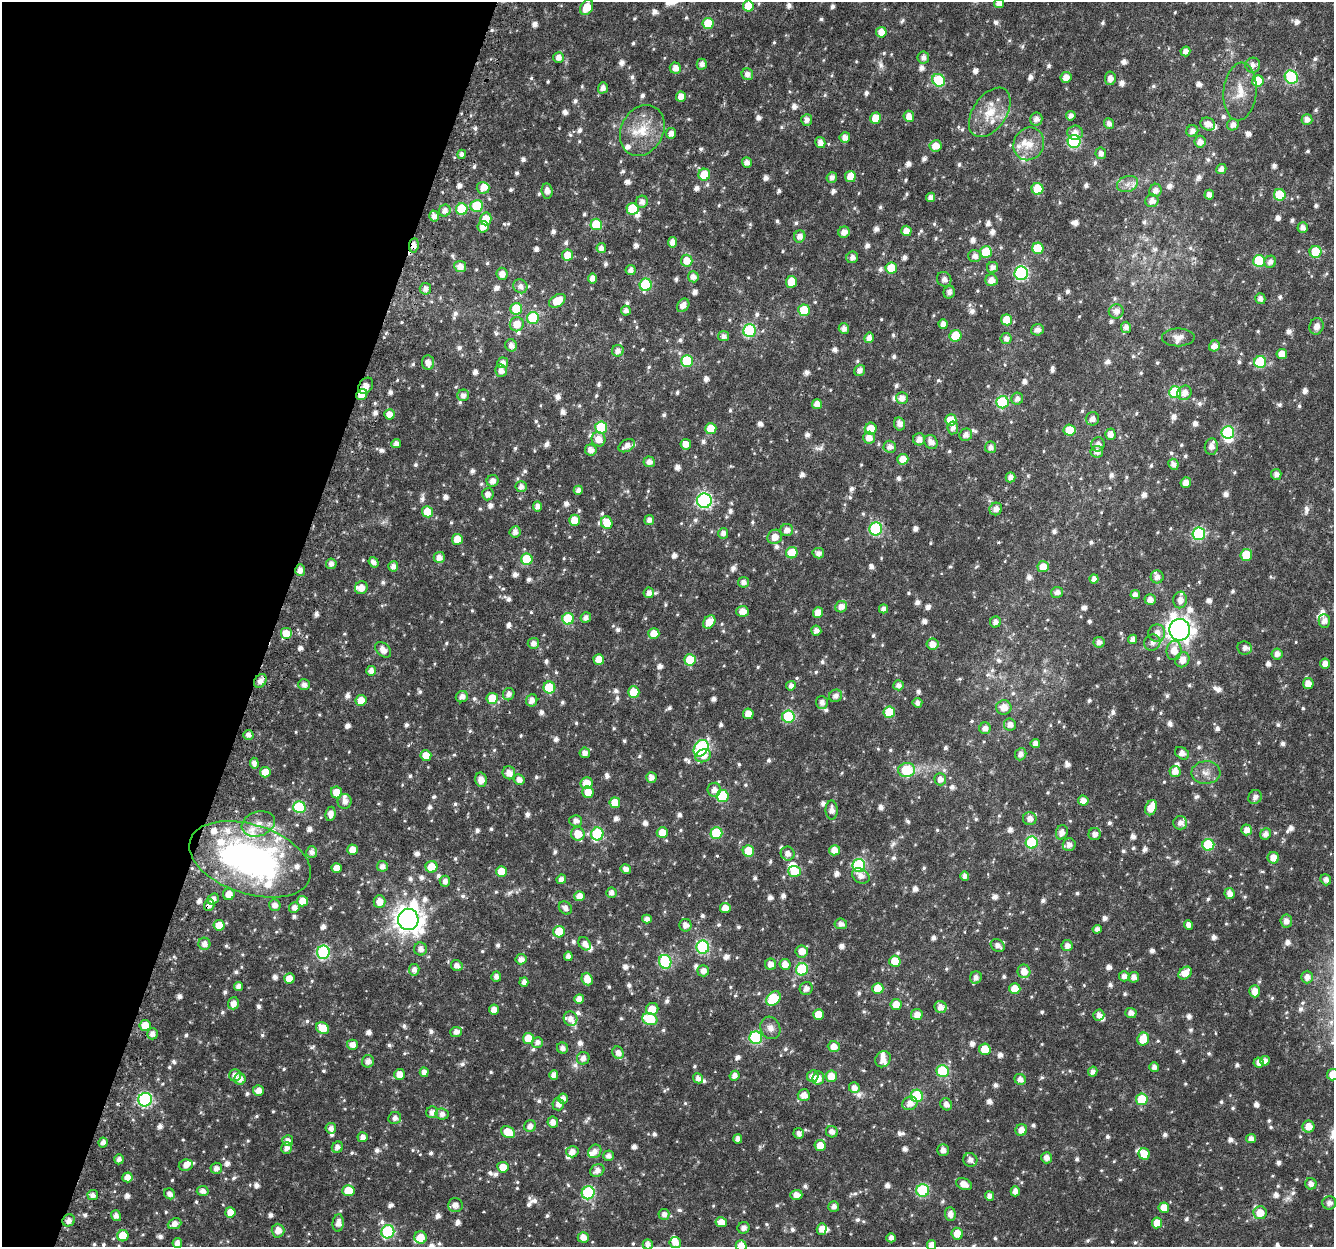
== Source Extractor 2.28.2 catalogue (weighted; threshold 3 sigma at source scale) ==
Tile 9 of 4 x 4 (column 1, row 3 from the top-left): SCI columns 55-1386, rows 1552-2796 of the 5445 x 5654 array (HDU 1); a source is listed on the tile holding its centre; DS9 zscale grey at full resolution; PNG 1336 x 1249 px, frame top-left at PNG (2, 2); each listed source drawn as its Kron ellipse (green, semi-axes under 4 px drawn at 4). Shown black and unused: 21% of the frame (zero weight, under 3 of 6 exposures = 5% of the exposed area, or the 3 px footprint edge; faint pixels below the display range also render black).
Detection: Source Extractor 2.28.2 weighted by HDU 2 'WHT'; one run over the whole footprint, this tile lists its part. Background 0.0185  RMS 0.0024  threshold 0.00974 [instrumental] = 3 sigma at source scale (4.09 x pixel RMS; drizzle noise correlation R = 1.36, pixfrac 0.8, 0.0396/0.0396 arcsec/px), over >= 5 px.
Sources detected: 1215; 1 too faint to see at this stretch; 2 inside a brighter object's white glare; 2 cosmic-ray / hot-pixel residue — neither listed nor drawn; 50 inside a brighter listed object's ellipse — not listed separately; of the other 1160, all 500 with FLUX_AUTO >= 1.12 (the completeness limit of this list) listed and drawn (660 fainter detections not listed), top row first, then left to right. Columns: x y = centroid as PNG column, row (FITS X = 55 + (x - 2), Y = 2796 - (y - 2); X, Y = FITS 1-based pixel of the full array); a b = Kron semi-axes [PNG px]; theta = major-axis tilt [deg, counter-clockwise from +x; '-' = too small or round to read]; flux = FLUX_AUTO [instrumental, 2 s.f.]
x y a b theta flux
999 3 5 4 - 1.3
748 6 5 5 - 4.9
587 7 8 6 59 3.7
708 23 5 5 - 6.2
881 32 5 5 - 2.9
1185 51 5 4 - 1.3
559 57 5 5 - 1.5
923 57 6 5 - 1.2
702 64 5 5 - 1.2
1253 65 7 7 - 1.5
675 68 5 5 - 1.7
747 74 6 5 - 1.3
1066 77 5 5 - 1.8
1291 77 7 6 - 22
1110 78 7 5 83 1.3
939 80 7 6 - 15
1258 81 5 5 - 6.9
603 88 5 5 - 1.1
1240 92 29 16 85 4.9
681 96 5 5 - 1.9
990 112 28 16 56 5.9
909 116 5 5 - 2
1071 116 5 4 - 1.2
876 118 6 5 - 3.8
1036 119 6 6 - 1.3
807 120 6 5 - 1.2
1307 120 5 5 - 1.4
1109 123 5 5 - 1.2
1208 124 7 6 - 1.7
1233 125 6 5 - 1.4
642 130 26 21 62 6.5
1192 131 6 6 - 1.3
1075 132 7 7 - 1.7
671 133 5 5 - 1.2
845 137 5 5 - 1.6
1074 141 6 6 - 24
820 142 5 5 - 1.4
1200 142 6 5 - 1.4
1029 144 17 15 61 3.5
935 146 6 5 - 2.7
1101 153 6 5 - 1.2
462 154 5 4 - 1.2
747 162 5 5 - 1.2
1221 169 5 5 - 1.2
704 175 6 6 - 5.2
850 176 5 5 - 3.4
832 177 5 5 - 1.1
1127 184 11 8 17 1.3
483 188 6 6 - 1.8
1037 189 6 6 - 7.7
1155 190 6 6 - 1.2
547 191 7 5 -84 1.4
1209 195 5 5 - 1.3
1280 195 6 6 - 9.4
931 197 5 4 - 1.2
1152 201 6 6 - 1.4
642 202 6 6 - 1.2
477 206 6 6 - 9.7
462 209 6 6 - 9.8
633 209 6 6 - 9.7
445 211 6 5 - 1.3
434 216 5 4 - 1.2
486 219 6 5 - 3.5
596 224 6 5 - 8.7
483 227 6 5 - 1.9
1303 227 5 5 - 1.3
906 231 5 5 - 2.1
844 232 6 5 - 1.6
800 236 6 5 - 1.4
672 242 5 4 - 1.5
414 245 7 5 83 1.4
601 248 5 5 - 1.4
1038 248 6 5 - 7.4
986 252 6 6 - 6.9
1315 252 6 6 - 7.7
568 255 5 5 - 3.3
975 256 6 6 - 1.3
852 257 6 5 - 1.2
687 261 6 6 - 2.9
1259 261 6 6 - 14
1270 262 6 5 - 1.2
460 266 6 5 - 1.9
992 267 6 5 - 1.2
891 268 6 5 - 6.1
631 270 5 5 - 1.1
1021 273 7 6 - 32
502 274 6 5 - 1.9
693 277 5 5 - 1.3
592 278 5 4 - 1.6
944 279 8 7 - 1.2
991 280 6 6 - 2
791 282 6 5 - 4.5
646 285 6 6 - 17
520 286 7 6 - 1.4
425 289 6 5 - 1.2
949 292 6 5 - 1.1
1260 299 5 5 - 1.1
557 301 9 6 33 4.3
683 305 7 5 54 1.5
516 309 6 6 - 6.5
804 310 6 6 - 7.6
626 311 5 5 - 1.1
1116 311 7 7 - 1.5
533 318 6 6 - 14
1006 320 5 5 - 4.6
517 324 7 7 - 3.2
943 324 5 4 - 1.6
1316 326 8 7 - 1.6
1126 327 5 5 - 1.1
844 328 5 5 - 1.2
1037 330 6 5 - 1.2
749 331 6 6 - 25
724 336 5 5 - 1.1
955 336 6 5 - 6.9
1178 337 16 9 1 1.5
869 338 5 4 - 1.3
1006 338 5 5 - 1.2
511 345 6 5 - 1.3
1214 346 6 5 - 1.5
618 351 6 5 - 1.3
1282 354 5 5 - 2.6
687 361 6 6 - 12
428 362 7 6 - 1.7
1260 362 6 6 - 10
503 363 5 5 - 1.3
860 370 6 5 - 1.2
501 371 6 5 - 1.4
366 386 9 6 52 2.1
1175 392 6 6 - 16
1184 393 7 6 - 1.6
362 395 6 5 - 3.5
463 395 6 5 - 1.2
902 398 6 6 - 1.6
1017 399 6 6 - 1.2
1003 402 6 6 - 20
817 404 5 5 - 1.9
389 414 5 5 - 1.7
1092 419 7 6 - 1.3
951 420 6 5 - 3.7
899 424 6 5 - 1.3
601 427 6 6 - 14
953 428 6 5 - 1.2
711 429 6 5 - 5
871 429 6 6 - 3.1
1069 430 6 5 - 7
1228 432 6 6 - 20
1110 434 5 5 - 1.6
966 435 6 6 - 1.3
869 438 6 6 - 2.2
599 439 7 7 - 2.3
919 439 6 6 - 1.6
931 442 7 6 - 1.5
396 444 5 4 - 1.2
686 444 5 5 - 2.1
1098 444 7 6 - 1.4
627 446 9 5 29 1.5
890 447 6 6 - 1.3
991 447 6 5 - 1.2
1211 447 8 6 83 1.4
591 450 6 5 - 1.6
1097 452 6 6 - 1.3
903 459 5 5 - 2.6
649 462 6 5 - 1.4
1173 464 5 5 - 1.2
1276 474 5 5 - 1.1
1010 477 5 5 - 1.2
493 481 6 6 - 1.4
1186 482 5 5 - 1.9
521 487 5 5 - 1.3
578 490 4 4 - 1.3
488 494 6 5 - 1.3
704 501 7 7 - 45
537 506 5 4 - 1.5
996 509 6 6 - 1.3
427 512 6 5 - 4.5
574 520 5 5 - 3.2
649 520 5 5 - 1.1
607 523 6 5 - 4.1
876 529 6 6 - 25
787 530 6 6 - 1.5
515 532 6 5 - 1.1
723 533 5 5 - 1.2
1199 534 6 6 - 25
775 537 7 7 - 2.2
457 539 5 5 - 3.5
792 553 6 5 - 4.9
818 553 6 5 - 1.3
1246 555 6 6 - 6.1
439 557 5 5 - 1.6
527 559 6 5 - 8.6
374 562 5 4 - 1.2
331 564 5 5 - 1.2
393 566 5 5 - 1.3
1043 567 6 5 - 3.2
300 570 6 5 - 1.4
1157 577 6 6 - 1.2
1094 579 4 4 - 1.2
744 582 5 5 - 1.2
361 588 6 6 - 1.9
1057 592 6 5 - 1.2
649 593 5 5 - 1.3
1135 595 5 4 - 1.2
1150 599 5 5 - 1.4
1180 600 8 7 - 1.5
841 607 6 5 - 1.7
884 609 4 4 - 1.2
742 611 6 5 - 2.1
818 613 5 5 - 2.7
586 618 5 5 - 1.1
568 619 6 6 - 11
1324 621 7 5 -89 1.4
709 622 7 5 53 3.4
995 622 5 5 - 1.2
1180 630 11 10 - 190
816 631 5 5 - 1.3
1157 633 8 8 - 1.8
286 634 6 6 - 3.6
654 634 5 5 - 3.1
1133 639 5 4 - 1.2
1099 642 6 5 - 1.1
1152 642 8 8 - 1.2
533 643 6 5 - 1.2
933 644 6 5 - 2.1
1245 648 7 6 - 1.2
383 650 9 6 -45 1.9
1174 651 9 7 83 2.8
1277 654 5 5 - 1.3
599 659 5 5 - 3.1
690 660 6 5 - 7.8
1182 660 8 7 - 2.1
1325 663 5 5 - 1.6
371 671 5 4 - 1.4
260 681 7 5 54 1.5
1308 684 5 5 - 2.1
304 685 6 5 - 1.3
898 685 5 5 - 1.1
791 686 5 4 - 1.2
549 688 6 6 - 9
634 692 6 5 - 4.1
509 694 6 5 - 1.1
835 696 7 6 - 1.2
462 697 6 5 - 1.4
492 698 5 5 - 5.4
361 700 5 5 - 3
532 700 6 5 - 1.3
822 702 6 6 - 1.1
917 703 5 5 - 1.2
1004 707 8 7 - 2.4
889 712 6 5 - 8.4
748 714 5 5 - 2.7
788 717 6 6 - 16
1010 725 6 6 - 1.3
985 728 6 5 - 1.3
248 735 5 5 - 1.1
1035 744 5 4 - 1.4
701 748 9 6 55 33
585 753 5 5 - 1.5
1182 753 8 5 -33 1.7
1021 754 6 5 - 1.2
426 756 5 5 - 3.5
703 756 8 6 22 1.8
254 763 5 4 - 1.3
907 770 8 7 - 11
1175 771 5 5 - 1.8
265 772 5 5 - 3
509 773 6 6 - 1.8
1206 773 14 11 2 2
651 777 5 5 - 1.4
519 779 5 5 - 1.3
940 779 6 6 - 1.5
481 780 7 5 -77 2.2
587 783 6 6 - 3.5
714 790 7 6 - 1.6
336 792 6 5 - 3.5
588 792 6 5 - 3.1
722 796 6 6 - 13
1255 797 7 6 - 1.3
345 801 7 7 - 1.5
1083 801 5 5 - 1.9
615 803 5 5 - 4
299 807 6 6 - 17
1151 808 8 5 69 4.3
832 810 9 6 -89 1.5
331 814 7 5 80 1.7
1030 819 7 6 - 1.6
576 821 6 6 - 1.2
1180 823 7 6 - 1.3
258 824 17 12 19 2.7
1247 830 5 5 - 1.8
1062 832 7 6 - 1.5
662 833 5 5 - 3.2
716 833 6 6 - 12
578 834 7 6 - 3.9
597 834 6 6 - 18
1095 834 6 6 - 1.3
1265 834 6 5 - 1.2
1032 843 6 6 - 18
1069 845 6 6 - 1.3
1208 845 6 6 - 13
353 850 5 5 - 3.1
834 850 5 5 - 2.1
748 851 6 5 - 5.2
312 852 6 5 - 1.2
788 853 7 6 - 1.4
1273 858 6 5 - 2.3
250 859 63 34 -18 74
859 865 6 6 - 24
382 866 5 5 - 1.2
431 867 6 6 - 4.1
337 868 5 5 - 2.1
626 869 5 4 - 1.2
501 871 5 5 - 3.8
795 871 6 5 - 5.9
861 876 9 7 -35 1.5
965 876 4 4 - 1.2
561 879 5 4 - 1.3
1326 880 6 5 - 1.2
445 881 5 5 - 1.2
611 893 5 5 - 1.2
1230 893 5 5 - 1.6
229 894 6 5 - 2.8
580 896 5 5 - 2.4
213 899 6 5 - 1.3
302 901 5 5 - 2.6
380 902 6 6 - 2.3
209 905 6 5 - 1.2
275 905 6 5 - 1.3
294 907 5 5 - 1.2
565 908 7 5 -44 1.2
725 908 5 5 - 2.4
408 919 11 10 - 270
647 919 5 4 - 1.2
1286 921 6 6 - 1.4
841 924 6 5 - 1.2
219 925 5 5 - 3.2
685 925 6 6 - 1.3
1188 925 5 4 - 1.2
1097 929 4 4 - 1.2
559 932 6 5 - 5.4
204 944 6 6 - 1.3
585 944 7 5 -51 1.3
998 946 7 5 -33 1.2
1067 946 5 5 - 1.4
703 947 6 6 - 28
421 949 6 6 - 1.3
802 951 6 6 - 2.3
323 952 6 6 - 28
568 956 4 4 - 1.1
521 959 5 5 - 1.3
895 961 5 5 - 4.1
665 962 7 6 - 18
771 964 5 5 - 1.5
785 964 5 5 - 2.1
457 966 6 5 - 1.4
802 969 6 6 - 18
414 970 6 5 - 1.1
703 971 6 5 - 1.5
1024 971 7 6 - 2.3
1185 973 7 5 42 2.5
1124 976 5 5 - 1.2
496 977 5 5 - 1.2
976 977 6 6 - 1.2
1134 977 5 5 - 1.4
1307 977 6 6 - 1.3
289 979 5 5 - 2.6
587 979 6 5 - 2.8
524 982 5 4 - 1.1
238 986 4 4 - 1.1
806 988 6 6 - 1.3
878 988 5 5 - 4.4
1015 989 5 5 - 4.2
1255 991 6 5 - 2.3
773 998 8 6 46 10
579 999 5 5 - 1.5
233 1003 6 5 - 1.6
896 1004 5 5 - 3
941 1007 6 6 - 1.8
494 1009 5 5 - 1.8
652 1009 6 6 - 2.7
1131 1013 5 5 - 1.3
818 1015 5 5 - 3.9
917 1015 6 5 - 1.8
1099 1015 5 5 - 1.2
571 1019 7 6 - 1.5
650 1019 8 6 -21 9.9
145 1025 5 5 - 3.2
323 1028 6 5 - 4.4
770 1028 11 9 -64 1.5
456 1032 6 5 - 1.2
152 1034 5 5 - 1.3
528 1038 5 5 - 4.5
756 1038 6 6 - 22
1143 1039 6 5 - 5.7
537 1042 5 5 - 1.2
352 1045 5 5 - 1.7
834 1046 6 5 - 1.9
562 1048 6 5 - 1.1
985 1049 6 5 - 4.4
618 1053 6 5 - 1.4
583 1058 6 6 - 1.4
883 1059 8 7 - 1.5
368 1061 6 6 - 1.4
1265 1061 5 4 - 1.4
1259 1063 5 5 - 1.3
1154 1067 5 4 - 1.1
943 1071 6 6 - 15
424 1072 5 4 - 1.3
1093 1072 5 4 - 1.2
399 1074 5 5 - 2.2
235 1075 6 6 - 1.3
554 1075 5 4 - 1.2
1333 1075 6 5 - 3
735 1076 5 5 - 1.2
813 1076 6 5 - 1.5
831 1076 6 5 - 3.9
698 1078 5 4 - 1.2
818 1078 6 6 - 2
240 1079 6 5 - 1.4
1020 1079 6 5 - 1.2
854 1088 5 5 - 1.4
258 1091 5 5 - 1.8
804 1095 6 6 - 1.9
917 1096 6 6 - 13
563 1099 5 5 - 1.3
1142 1099 6 5 - 8.2
145 1100 7 6 - 36
910 1103 7 6 - 1.8
558 1104 6 5 - 1.3
946 1104 6 5 - 1.3
432 1112 6 5 - 1.2
442 1114 6 5 - 1.2
395 1118 6 6 - 1.3
553 1122 5 5 - 1.7
530 1126 6 5 - 1.4
1308 1126 6 6 - 2.5
331 1128 5 5 - 1.2
1021 1130 6 6 - 1.9
508 1132 7 5 -30 4.3
832 1132 6 5 - 1.3
799 1133 5 5 - 1.2
363 1137 5 5 - 1.3
738 1139 4 4 - 1.2
1251 1139 5 4 - 1.3
288 1141 5 5 - 1.3
103 1142 5 4 - 1.1
820 1146 5 5 - 2.8
337 1147 6 5 - 1.3
287 1148 6 5 - 1.2
943 1150 6 6 - 1.3
595 1151 7 6 - 1.5
572 1152 6 6 - 1.4
1144 1154 6 5 - 3.8
608 1156 5 5 - 1.1
1047 1158 5 5 - 1.3
119 1159 5 4 - 1.2
970 1160 7 6 - 1.2
186 1165 7 5 9 1.4
503 1167 5 5 - 2.9
216 1168 6 5 - 1.2
597 1170 7 6 - 1.4
127 1177 5 5 - 2
964 1184 8 5 -23 2.2
1311 1184 6 5 - 1.3
348 1190 6 5 - 4
203 1191 6 5 - 1.3
923 1191 6 6 - 21
1015 1191 5 4 - 1.2
588 1193 6 6 - 24
170 1194 6 5 - 1.2
93 1195 5 5 - 1.1
796 1195 6 5 - 1.7
989 1196 5 4 - 1.2
1329 1203 7 6 - 1.3
455 1205 7 7 - 1.5
834 1207 5 5 - 1.2
1164 1208 5 5 - 2.9
230 1212 5 5 - 2.5
1260 1213 7 6 - 3.3
664 1214 5 5 - 1.2
950 1214 7 5 -86 1.4
116 1216 5 5 - 1.3
69 1220 6 5 - 1.4
721 1222 6 5 - 2.3
338 1223 9 5 84 1.6
1157 1223 5 5 - 3.2
174 1224 7 5 23 1.6
743 1228 6 6 - 1.2
822 1229 6 5 - 2
278 1231 7 6 - 2.1
388 1232 7 6 - 24
957 1234 6 5 - 3.3
123 1236 6 5 - 4.7
421 1237 6 6 - 3.4
583 1237 5 5 - 1.9
891 1238 4 4 - 1.2
675 1242 5 5 - 1.9
177 1243 5 4 - 1.3
648 1244 5 5 - 1.1
931 1245 5 4 - 1.5
741 1246 5 5 - 2.9
Overlapping masked pixels (flux is a lower limit): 5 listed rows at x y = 414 245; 366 386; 362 395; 260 681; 209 905
Isophote crosses this tile's border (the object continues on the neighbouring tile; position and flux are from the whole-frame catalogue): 6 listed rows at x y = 999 3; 1333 1075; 1329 1203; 648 1244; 931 1245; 741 1246